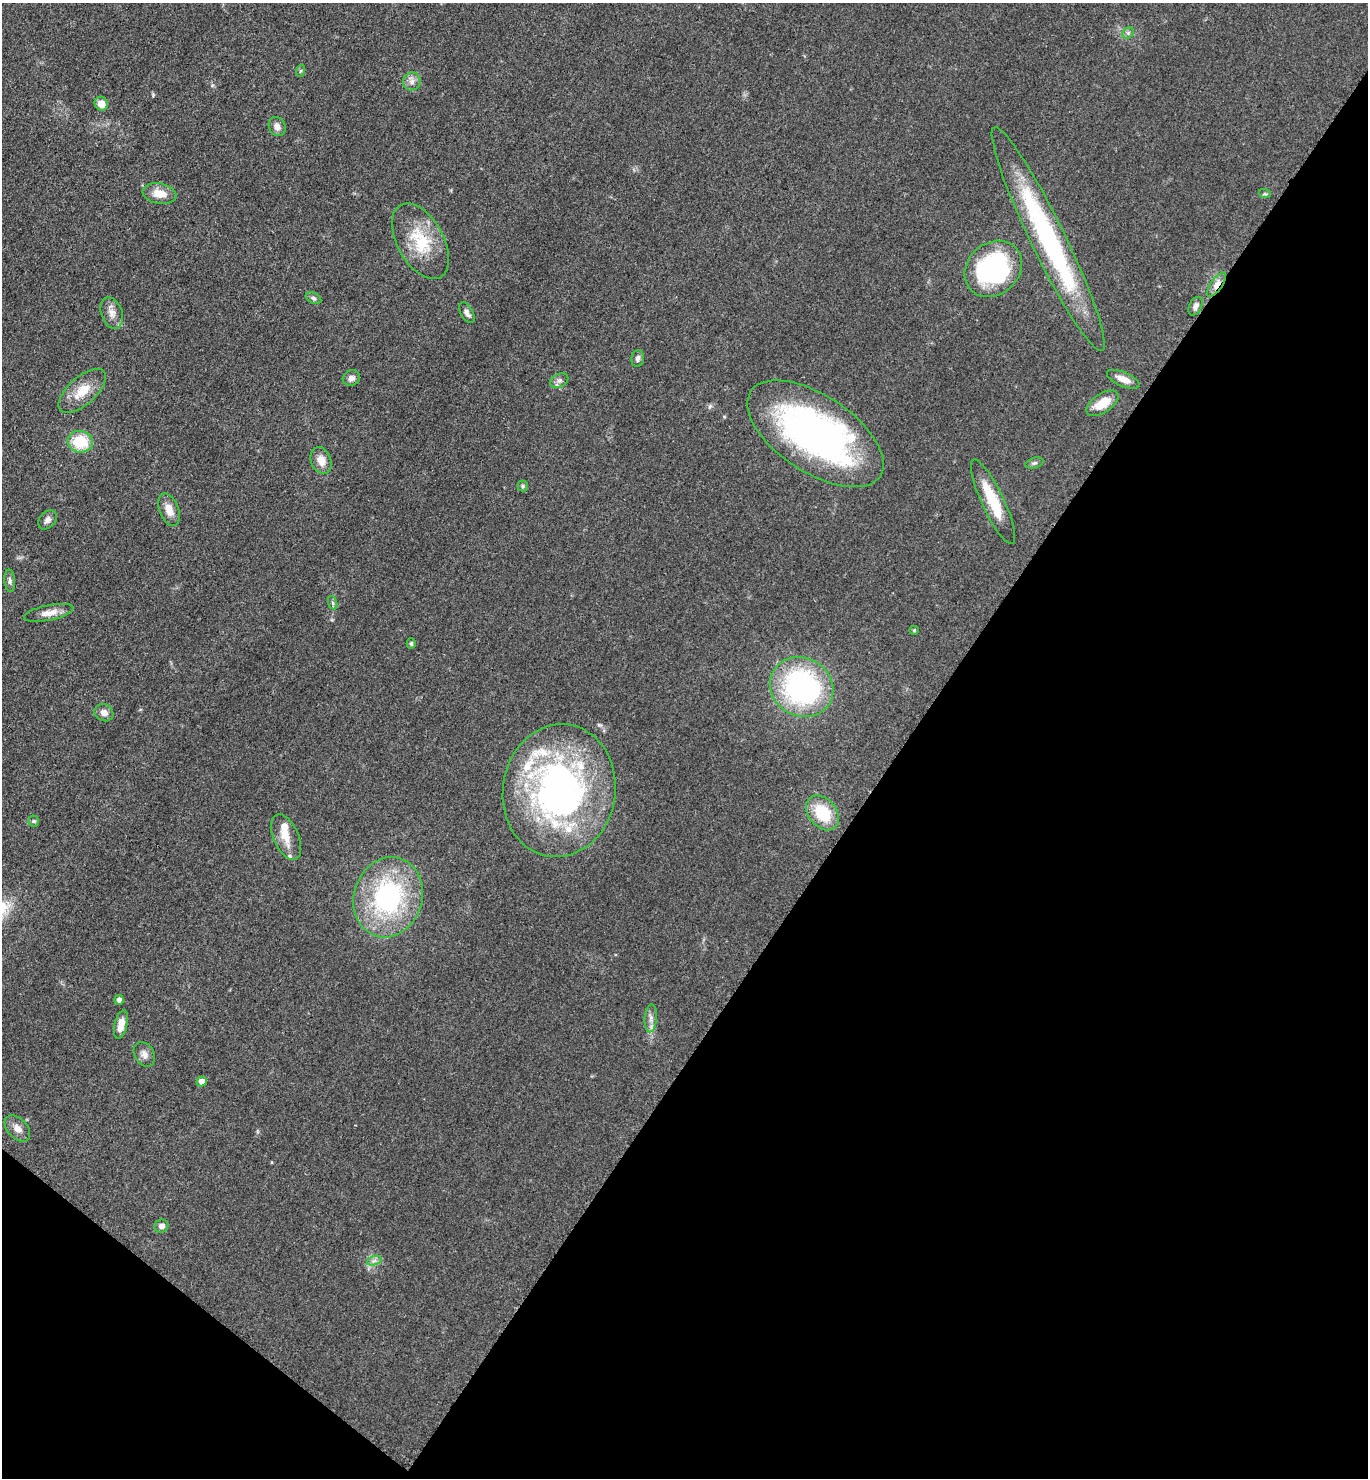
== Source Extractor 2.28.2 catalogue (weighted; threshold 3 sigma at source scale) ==
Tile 15 of 4 x 4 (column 3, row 4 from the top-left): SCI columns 3035-4400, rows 12-1487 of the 5928 x 5924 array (HDU 1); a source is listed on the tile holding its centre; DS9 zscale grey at full resolution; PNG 1370 x 1480 px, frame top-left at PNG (2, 3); each listed source drawn as its Kron ellipse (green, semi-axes under 4 px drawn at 4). Shown black and unused: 37% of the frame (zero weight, under 3 of 5 exposures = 1% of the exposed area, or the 3 px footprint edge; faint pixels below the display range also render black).
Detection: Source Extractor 2.28.2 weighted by HDU 2 'WHT'; one run over the whole footprint, this tile lists its part. Background 0.0496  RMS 0.0058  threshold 0.0261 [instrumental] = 3 sigma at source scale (4.5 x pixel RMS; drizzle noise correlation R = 1.50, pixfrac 1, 0.05/0.05 arcsec/px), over >= 5 px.
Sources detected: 56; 1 inside a brighter object's white glare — neither listed nor drawn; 6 inside a brighter listed object's ellipse — not listed separately; the other 49 listed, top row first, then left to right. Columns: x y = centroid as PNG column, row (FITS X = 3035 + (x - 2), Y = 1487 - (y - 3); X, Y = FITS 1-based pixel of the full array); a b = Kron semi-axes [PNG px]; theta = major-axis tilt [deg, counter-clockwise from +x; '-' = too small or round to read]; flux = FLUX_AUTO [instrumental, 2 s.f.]
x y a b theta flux
1128 33 6 5 - 1.2
300 71 6 4 70 0.77
412 81 9 8 - 3
101 104 7 6 - 5.2
277 127 10 8 -64 3.1
159 194 17 10 -10 8.2
1265 194 6 4 -18 0.81
1048 239 124 17 -64 110
421 241 41 23 -61 27
993 269 31 26 42 95
1217 285 14 6 55 4.4
313 298 8 5 -27 1.3
1195 306 10 6 62 2.6
112 313 16 10 -71 4.8
467 313 11 6 -60 2.5
638 358 8 6 79 1.9
351 378 9 7 28 2.6
1123 379 17 7 -23 5.8
559 381 9 6 25 2
82 391 29 14 42 12
1102 403 18 9 33 11
815 434 77 38 -33 210
80 442 13 11 -10 21
321 460 14 10 -69 6.2
1034 463 9 5 15 1.3
523 486 5 5 - 0.88
993 502 46 11 -65 21
169 510 17 9 -69 6.6
47 520 10 8 50 3
10 581 11 5 -86 1.6
333 603 7 4 -71 1.1
49 613 25 7 11 5.9
914 630 5 4 - 0.61
411 643 5 4 - 1.1
802 687 32 29 -28 120
104 713 10 8 -29 3.5
559 791 67 56 82 210
823 813 19 14 -50 22
34 821 5 5 - 0.88
286 837 24 12 -66 9.3
388 897 41 34 72 88
119 1000 5 4 - 2.2
651 1018 14 6 85 3.2
121 1025 14 6 77 6.1
144 1054 13 9 -59 3.4
202 1081 5 5 - 5.5
17 1128 15 9 -47 4.2
161 1226 7 6 - 3.2
374 1261 7 4 19 1.7
Overlapping masked pixels (flux is a lower limit): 1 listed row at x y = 1217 285